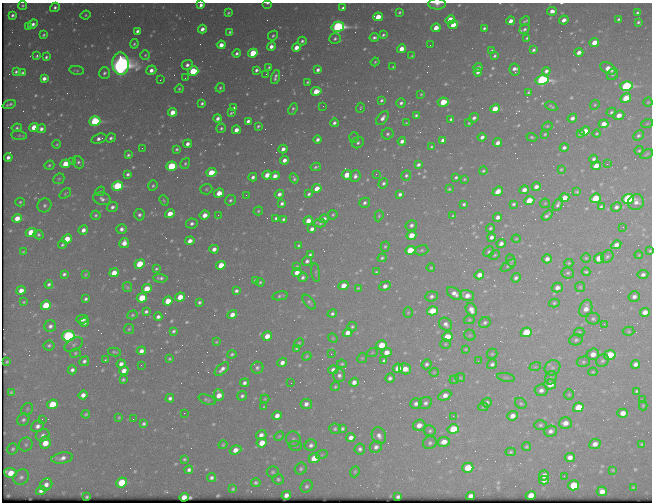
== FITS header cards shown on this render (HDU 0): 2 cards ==
NAXIS1  =                  650 / Width of table row in bytes
NAXIS2  =                  500 / Number of rows in table

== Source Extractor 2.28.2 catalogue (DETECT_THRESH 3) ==
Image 650 x 500 px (HDU 0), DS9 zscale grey, 1 PNG px = 1 image px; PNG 654 x 504 px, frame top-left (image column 1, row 500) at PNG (2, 3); each listed source drawn as its Kron ellipse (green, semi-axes under 4 px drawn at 4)
Background 464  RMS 2.4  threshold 7.21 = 3 sigma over >= 5 px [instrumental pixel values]
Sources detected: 602; of the 602, the 500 brightest by FLUX_AUTO listed and drawn (102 fainter detections omitted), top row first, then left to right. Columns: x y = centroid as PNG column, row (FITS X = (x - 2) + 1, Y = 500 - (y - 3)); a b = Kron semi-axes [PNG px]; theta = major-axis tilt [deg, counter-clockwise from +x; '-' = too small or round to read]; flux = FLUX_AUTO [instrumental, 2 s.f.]
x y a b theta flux
267 3 5 2 - 230
437 4 9 5 -1 660
23 5 4 4 - 290
201 5 4 3 - 620
55 7 5 4 - 440
343 8 4 3 - 540
552 11 5 4 - 840
399 12 3 3 - 220
228 13 3 3 - 200
637 13 3 3 - 250
12 15 4 3 - 390
86 15 5 3 - 200
378 17 5 4 - 3100
619 19 3 3 - 270
450 20 5 4 - 3800
564 20 5 3 - 980
511 21 4 3 - 1000
525 21 5 2 - 250
638 22 4 3 - 290
33 24 5 4 - 620
453 25 5 4 - 2900
28 27 3 3 - 380
338 27 6 5 - 39000
436 28 4 4 - 1900
484 28 4 3 - 330
202 29 4 3 - 860
525 29 5 4 - 450
137 31 4 4 - 550
230 32 3 3 - 250
43 35 4 3 - 250
383 35 3 3 - 280
273 36 5 4 - 310
374 37 5 3 - 450
527 38 3 3 - 220
335 39 6 5 - 410
302 41 4 4 - 370
594 42 5 4 - 2200
134 44 4 4 - 260
221 45 4 4 - 1500
430 45 2 2 - 200
271 46 4 4 - 1000
296 47 5 4 - 1600
402 49 5 4 - 2000
534 50 4 3 - 380
492 51 3 3 - 250
579 52 4 4 - 1000
237 53 4 3 - 450
253 53 5 4 - 6700
145 55 5 4 - 230
37 56 3 3 - 260
412 56 3 2 - 180
494 56 3 3 - 270
46 57 4 3 - 310
375 62 4 4 - 190
120 64 11 8 -88 140000
187 65 5 5 - 630
269 67 3 3 - 240
393 67 3 3 - 170
478 68 4 4 - 550
608 68 8 5 -30 1700
515 69 6 5 - 810
77 70 7 3 -9 190
151 70 5 4 - 990
256 70 4 3 - 450
318 70 4 3 - 620
193 71 5 4 - 6900
546 71 4 3 - 550
16 72 3 3 - 270
478 72 4 3 - 590
23 73 3 3 - 290
104 73 6 5 - 430
266 74 2 2 - 300
612 74 6 5 - 340
275 77 7 3 75 500
44 78 4 4 - 860
185 78 2 2 - 230
160 80 3 2 - 200
542 80 6 5 - 38000
307 82 3 2 - 220
626 86 6 4 16 24000
220 88 5 4 - 270
179 89 4 4 - 250
316 91 5 4 - 3200
528 92 3 3 - 200
421 94 3 3 - 160
626 98 5 4 - 3800
381 100 4 3 - 310
443 102 5 4 - 4600
648 102 4 4 - 210
202 103 4 3 - 340
401 103 5 4 - 490
9 104 7 2 20 250
595 105 5 4 - 230
323 106 2 2 - 240
551 106 6 3 -28 260
234 108 4 3 - 370
360 108 5 3 - 180
293 109 6 3 66 310
495 109 5 4 - 3900
172 112 4 4 - 2400
611 112 5 4 - 330
231 113 4 2 - 240
416 115 3 3 - 310
619 115 5 4 - 1500
218 118 4 3 - 750
382 118 8 5 52 870
474 118 5 3 - 520
572 118 5 4 - 670
451 119 4 3 - 300
95 121 5 5 - 18000
248 121 4 3 - 560
334 123 4 3 - 470
406 123 4 4 - 170
469 123 4 3 - 200
604 124 5 4 - 1700
647 124 6 4 20 210
258 126 4 3 - 270
547 126 5 4 - 190
34 127 5 4 - 3800
17 128 5 4 - 320
221 128 5 4 - 310
41 129 5 4 - 610
236 130 4 4 - 1200
585 131 5 4 - 2100
580 133 4 3 - 420
597 133 4 4 - 210
387 134 6 5 - 380
545 134 3 3 - 190
19 135 8 5 -6 310
638 136 6 4 42 360
482 137 4 3 - 590
532 137 5 3 - 250
111 138 5 4 - 370
354 138 5 5 - 220
99 139 8 4 17 690
318 140 4 4 - 630
443 140 4 4 - 620
402 141 4 4 - 790
358 143 6 5 - 400
498 143 5 4 - 770
57 144 4 4 - 180
187 144 4 4 - 840
431 147 3 3 - 240
564 147 4 3 - 460
142 148 2 2 - 930
177 149 4 3 - 310
283 149 4 4 - 860
639 151 5 3 - 200
647 154 6 3 29 210
128 155 4 3 - 330
8 157 4 4 - 780
594 159 4 4 - 450
284 160 4 4 - 1000
73 161 3 3 - 390
78 162 6 5 - 380
65 164 5 4 - 4300
185 164 5 4 - 300
607 164 2 2 - 380
49 165 5 4 - 280
418 165 4 3 - 520
171 166 5 4 - 12000
596 166 5 4 - 1600
316 167 5 3 - 300
561 169 4 3 - 180
483 171 4 3 - 250
211 172 5 4 - 4400
128 174 4 3 - 430
376 174 4 3 - 170
267 175 5 4 - 1800
347 175 5 5 - 3300
406 175 5 5 - 340
275 176 4 4 - 1100
355 176 6 5 - 670
253 177 4 4 - 580
456 177 4 3 - 300
294 178 5 4 - 300
59 179 6 5 - 270
464 179 4 3 - 180
383 183 5 4 - 410
117 186 5 4 - 14000
153 186 5 4 - 290
536 187 4 4 - 860
317 188 5 4 - 2000
206 189 6 5 - 290
449 189 4 3 - 210
524 190 5 4 - 1100
100 191 5 4 - 230
498 191 5 4 - 1700
577 192 4 3 - 230
219 193 5 4 - 2300
65 194 6 4 37 190
279 194 4 4 - 700
309 194 4 3 - 360
400 194 4 4 - 550
246 195 2 2 - 200
564 198 5 4 - 1800
595 198 5 4 - 5500
102 199 9 6 -15 650
628 199 6 5 - 22000
164 200 6 4 -67 220
230 200 6 5 - 390
529 200 5 4 - 3600
20 202 5 4 - 260
636 202 8 7 - 870
282 203 4 3 - 470
365 203 5 5 - 480
545 203 5 4 - 200
464 204 4 3 - 340
514 204 4 4 - 320
558 204 7 4 62 430
44 205 7 6 - 500
112 207 6 4 26 600
601 207 4 3 - 290
616 207 5 4 - 550
258 211 5 4 - 210
170 214 5 4 - 2100
96 215 5 4 - 310
139 215 6 5 - 470
205 215 5 4 - 1600
218 215 4 4 - 290
333 215 5 4 - 250
547 215 6 3 37 420
379 216 6 4 70 240
453 216 3 3 - 190
498 217 4 4 - 810
17 218 5 4 - 2300
276 218 4 3 - 370
283 219 4 3 - 370
324 219 5 4 - 840
308 221 5 4 - 1600
192 223 6 5 - 530
320 223 6 4 1 260
411 225 6 5 - 530
623 227 2 2 - 420
490 228 4 3 - 290
121 229 5 5 - 650
312 229 4 4 - 760
83 230 5 4 - 1000
31 232 5 4 - 4800
38 235 5 4 - 340
411 235 5 4 - 2500
492 237 4 4 - 640
67 239 5 4 - 3300
516 239 4 4 - 170
190 241 5 4 - 1200
124 243 5 4 - 1400
501 243 4 4 - 760
62 245 4 4 - 290
616 245 5 4 - 970
299 246 3 3 - 240
385 247 5 4 - 230
214 249 4 4 - 1000
410 250 5 4 - 5800
422 250 7 5 14 290
650 251 3 3 - 180
23 252 4 3 - 200
489 252 6 5 - 290
310 255 4 3 - 310
495 255 6 4 27 200
639 255 4 3 - 170
607 257 6 5 - 390
382 258 4 4 - 270
586 258 5 4 - 230
599 258 5 4 - 2400
547 259 5 4 - 910
511 260 6 4 -63 240
307 261 5 4 - 470
569 263 4 4 - 180
140 264 5 4 - 5400
221 265 5 4 - 3600
508 266 9 3 34 270
297 267 4 3 - 180
431 268 4 3 - 180
156 269 4 3 - 240
297 272 5 4 - 1300
376 272 4 3 - 210
586 272 4 3 - 260
114 273 5 4 - 2400
316 273 9 3 -82 220
568 273 6 5 - 340
64 274 4 3 - 390
85 274 4 3 - 190
479 275 5 4 - 1300
643 275 5 4 - 580
303 277 5 4 - 440
160 278 7 4 -4 460
516 278 5 4 - 470
255 281 4 4 - 560
260 282 4 4 - 250
49 284 4 3 - 390
344 285 5 4 - 2100
385 286 5 4 - 870
127 287 5 4 - 230
580 287 5 5 - 220
358 288 4 4 - 180
557 288 5 5 - 900
147 289 5 4 - 3900
21 290 5 4 - 1500
236 291 4 3 - 420
454 293 8 5 -34 1000
467 295 7 5 -19 1300
280 296 8 3 12 320
431 296 6 5 - 540
634 296 5 5 - 650
180 297 5 4 - 2700
142 298 5 4 - 6000
86 299 4 3 - 340
168 301 5 4 - 3100
24 302 3 2 - 170
199 302 4 3 - 310
309 302 9 4 -50 370
554 303 5 4 - 250
46 305 5 4 - 5900
586 308 9 6 73 1400
471 310 7 5 -64 1200
146 311 4 3 - 360
432 311 5 4 - 3800
408 312 5 4 - 200
645 312 5 4 - 1200
332 314 5 4 - 380
132 315 5 4 - 240
232 315 5 4 - 1100
158 317 4 3 - 610
82 319 6 4 14 730
593 319 7 6 - 350
469 320 5 4 - 190
84 322 5 4 - 750
485 323 6 5 - 380
446 324 7 6 - 700
604 324 2 2 - 520
50 326 6 5 - 590
352 327 5 4 - 280
129 329 5 5 - 230
174 331 4 4 - 340
629 331 6 4 -3 220
526 332 5 4 - 5900
579 332 5 4 - 250
347 333 5 4 - 1300
470 335 6 5 - 240
68 336 6 5 - 32000
267 336 5 4 - 1800
447 337 5 4 - 3900
333 338 5 4 - 170
576 340 7 5 15 390
216 342 4 3 - 190
299 343 5 4 - 240
445 344 5 4 - 220
49 345 5 5 - 320
74 345 10 6 32 490
381 345 5 4 - 4000
296 348 4 4 - 250
466 349 4 3 - 170
141 351 5 4 - 910
114 352 7 3 -10 250
386 352 5 4 - 1500
75 353 5 4 - 260
372 353 5 3 - 170
232 354 4 3 - 290
331 354 2 2 - 390
492 354 5 5 - 230
593 354 6 5 - 1400
610 355 5 5 - 9400
307 356 5 3 - 220
362 358 5 4 - 200
169 359 3 3 - 210
105 360 4 3 - 200
84 361 5 4 - 470
384 361 4 3 - 400
478 361 2 2 - 360
602 361 7 6 - 420
7 362 3 3 - 190
282 362 5 4 - 920
583 362 7 5 14 330
121 364 4 4 - 810
342 364 5 3 - 240
427 364 5 5 - 460
492 364 5 4 - 460
635 364 5 4 - 810
141 365 2 2 - 180
535 367 6 3 17 200
257 368 6 6 - 450
398 368 5 4 - 2000
552 368 8 7 - 560
222 369 9 4 43 830
405 369 6 5 - 1800
72 370 4 4 - 540
333 370 5 4 - 650
124 371 5 4 - 1400
434 372 4 4 - 170
593 372 4 4 - 210
339 375 7 6 - 560
506 377 9 3 -11 250
390 378 5 4 - 500
460 378 5 4 - 190
551 378 7 5 67 380
123 380 4 3 - 250
454 380 4 4 - 180
354 382 5 4 - 920
244 383 4 4 - 540
291 383 2 2 - 180
550 384 6 5 - 2000
335 387 5 4 - 240
541 390 6 5 - 720
637 391 3 3 - 260
11 392 4 3 - 220
569 394 5 5 - 260
83 395 4 4 - 1100
219 395 6 5 - 2100
445 395 7 4 26 1100
242 396 5 4 - 410
170 398 4 4 - 490
265 399 4 3 - 170
207 400 9 4 -22 320
642 400 3 3 - 190
425 403 7 6 - 540
487 403 5 4 - 460
521 403 6 5 - 280
52 404 5 4 - 4700
306 404 6 5 - 740
416 404 5 5 - 650
643 405 5 4 - 190
264 407 4 4 - 190
483 407 5 4 - 200
578 407 5 4 - 3700
27 409 6 5 - 280
184 413 2 2 - 180
623 413 5 4 - 1400
86 414 4 3 - 250
277 416 5 4 - 1100
453 416 4 3 - 200
512 416 5 4 - 1200
119 417 3 3 - 160
42 419 3 2 - 320
133 419 2 2 - 240
23 420 6 5 - 440
565 423 6 5 - 1400
144 424 4 3 - 340
419 425 6 5 - 1400
540 425 6 5 - 340
37 426 6 5 - 770
335 429 5 5 - 310
342 429 4 3 - 330
453 429 5 5 - 5400
430 431 6 5 - 300
551 431 6 5 - 650
43 435 7 6 - 610
261 435 5 4 - 820
279 436 5 4 - 210
379 436 8 6 -65 810
351 438 5 4 - 950
293 439 8 7 - 540
444 442 6 5 - 1500
45 443 6 5 - 2700
262 443 5 4 - 2800
430 443 7 6 - 420
26 444 7 6 - 450
595 444 6 5 - 1000
642 444 3 3 - 200
223 445 4 3 - 190
311 445 6 5 - 570
295 446 6 5 - 260
376 447 6 5 - 600
526 447 4 4 - 230
13 449 6 5 - 310
360 449 5 5 - 470
236 450 6 4 20 1400
511 452 5 4 - 200
322 454 6 4 20 210
570 457 5 4 - 1100
62 458 11 5 9 870
314 458 5 5 - 2900
184 459 3 3 - 230
468 468 5 5 - 4800
301 469 6 5 - 360
189 470 4 3 - 510
613 470 3 3 - 170
273 472 6 5 - 300
355 472 6 4 69 230
10 473 6 5 - 2900
544 475 5 5 - 1200
564 476 3 2 - 160
21 477 8 7 - 600
212 478 4 3 - 430
278 479 5 5 - 330
544 480 5 4 - 870
122 482 5 5 - 6400
256 483 5 4 - 360
46 484 6 5 - 890
574 485 5 5 - 7000
306 486 6 5 - 410
633 487 3 2 - 170
233 489 3 3 - 220
41 490 5 4 - 790
602 491 5 5 - 1500
286 495 5 4 - 910
531 495 5 4 - 2500
470 496 4 4 - 830
87 497 3 3 - 190
184 497 5 4 - 1600
398 497 4 3 - 370
At the frame edge (FLAGS 8, measured only in part): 4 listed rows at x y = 267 3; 437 4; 201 5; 650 251
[102 fainter detections neither listed nor drawn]